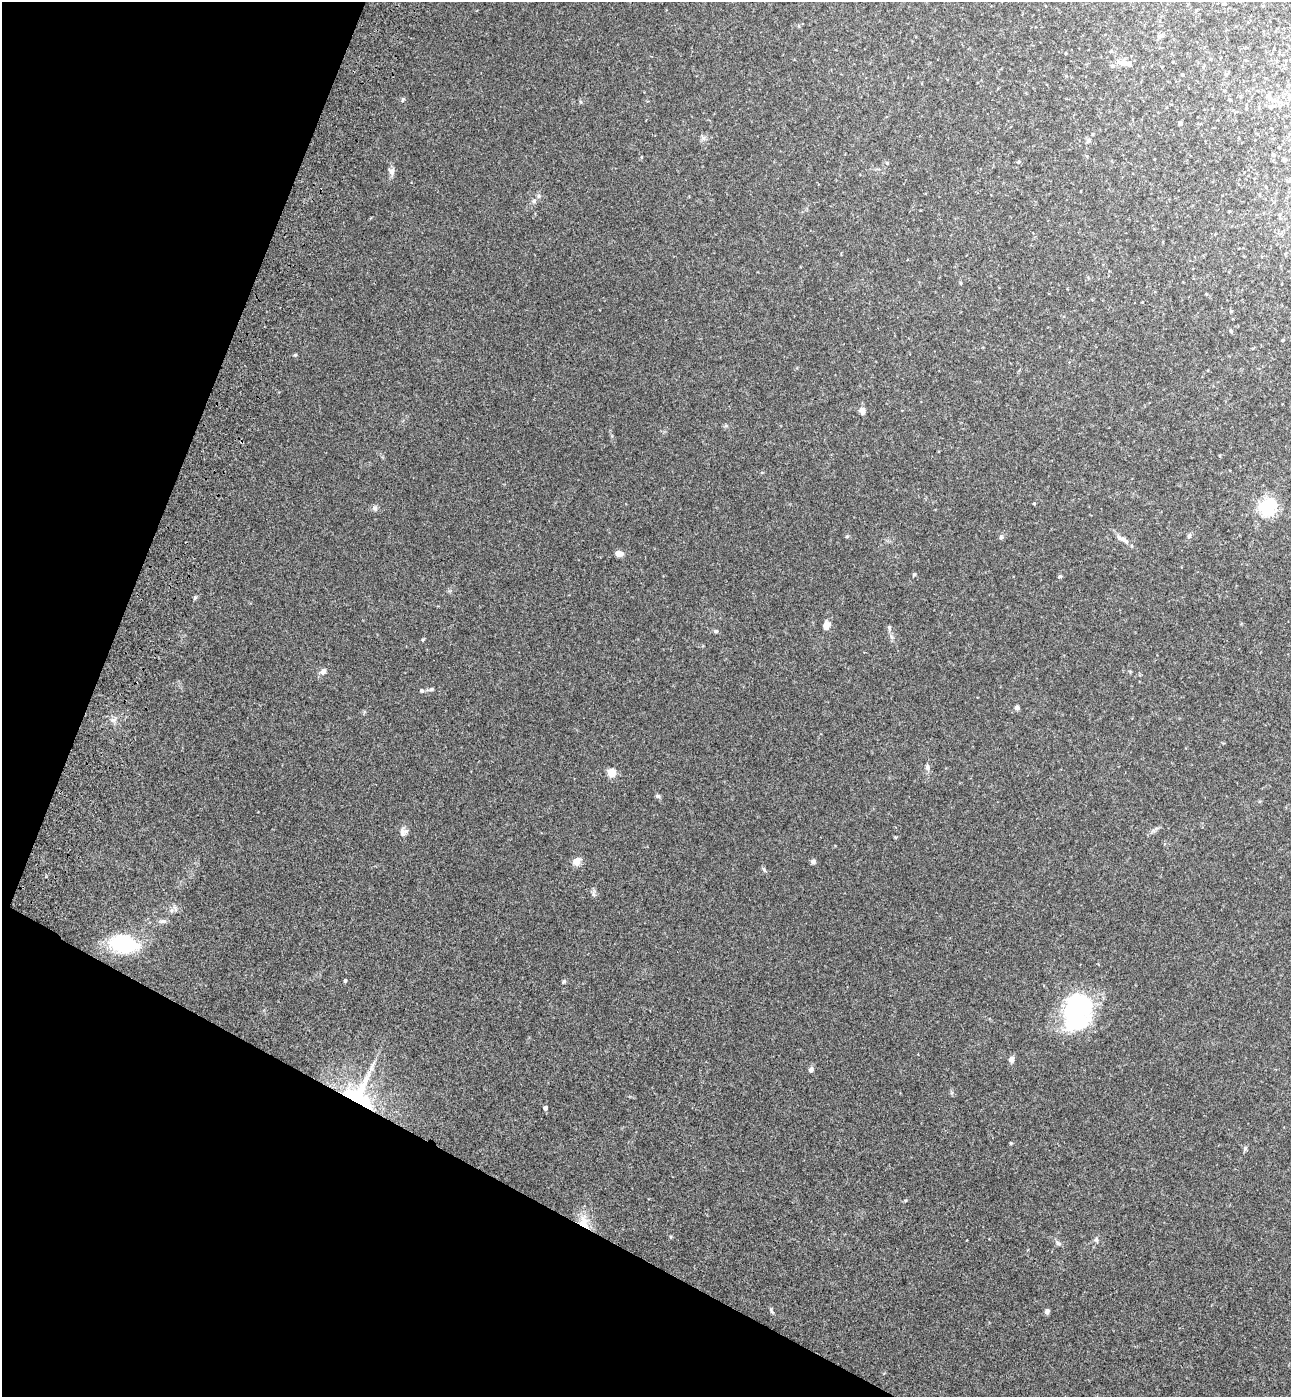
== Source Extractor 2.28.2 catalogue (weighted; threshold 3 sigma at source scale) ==
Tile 9 of 4 x 4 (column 1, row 3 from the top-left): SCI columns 393-1681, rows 1458-2852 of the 5802 x 5712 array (HDU 1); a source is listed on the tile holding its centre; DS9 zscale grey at full resolution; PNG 1293 x 1399 px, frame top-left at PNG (2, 2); no overlay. Shown black and unused: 21% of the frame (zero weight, under 3 of 4 exposures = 6% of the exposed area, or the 3 px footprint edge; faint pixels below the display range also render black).
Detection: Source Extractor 2.28.2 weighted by HDU 2 'WHT'; one run over the whole footprint, this tile lists its part. Background 0.0419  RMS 0.0055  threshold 0.0248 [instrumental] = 3 sigma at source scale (4.5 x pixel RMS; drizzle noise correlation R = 1.50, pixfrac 1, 0.05/0.05 arcsec/px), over >= 5 px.
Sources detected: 66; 1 inside a brighter object's white glare — not listed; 1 inside a brighter listed object's ellipse — not listed separately; the other 64 listed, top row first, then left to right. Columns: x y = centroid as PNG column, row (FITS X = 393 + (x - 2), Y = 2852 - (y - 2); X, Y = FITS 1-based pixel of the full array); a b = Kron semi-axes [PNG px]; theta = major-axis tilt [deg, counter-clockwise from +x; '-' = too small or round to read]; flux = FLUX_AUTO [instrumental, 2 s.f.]
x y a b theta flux
1263 6 4 3 - 0.41
1159 36 9 5 45 1.3
1111 51 5 4 - 0.49
1125 63 23 7 -11 4.8
1203 67 5 3 - 0.54
1182 75 4 3 - 0.74
1268 96 7 6 - 2
1230 100 5 3 - 0.46
1271 107 5 5 - 1.4
1246 108 4 4 - 0.48
1180 123 5 4 - 1.2
1088 141 6 5 - 0.93
1284 160 3 3 - 0.75
392 171 10 8 89 2
539 196 6 5 - 1
534 201 6 6 - 1.4
1280 216 9 3 -85 0.81
960 283 5 3 - 0.51
1231 311 5 4 - 0.58
295 355 5 4 - 0.54
862 411 7 6 - 3.1
1034 504 4 3 - 0.43
1267 506 6 6 - 190
375 508 9 7 -62 1.5
847 536 5 4 - 0.67
1189 536 8 5 63 1.1
1001 537 6 6 - 0.88
1123 539 22 6 -30 3.4
619 554 9 6 -4 2.7
1060 576 5 4 - 0.72
195 598 6 4 69 0.62
826 625 10 7 82 3.5
889 627 7 5 -76 0.99
716 631 7 5 14 0.9
422 640 4 4 - 0.67
323 671 8 6 54 2.4
431 689 7 5 17 1.1
422 690 5 5 - 0.81
1017 708 7 6 - 1.3
927 767 8 6 -69 1.5
611 773 6 6 - 9.2
658 796 7 5 -22 1.1
403 834 20 6 45 2.1
577 861 10 8 47 3.9
813 861 6 5 - 1.3
764 869 8 4 -71 0.84
593 893 12 4 88 1.3
175 908 10 4 -64 1.2
163 921 11 5 -2 1.6
123 944 25 16 -11 42
345 980 4 4 - 0.64
564 982 5 5 - 0.75
1077 1010 33 22 76 87
1011 1059 7 6 - 2.2
811 1070 6 5 - 1.8
357 1098 53 32 67 70
545 1108 4 4 - 2.1
1011 1143 4 4 - 0.5
1245 1148 7 5 89 1
584 1222 20 13 -64 9.1
1096 1239 7 5 -89 1.2
1058 1243 8 6 -33 1.4
771 1311 9 4 -55 0.96
1047 1312 6 5 - 1.4
Overlapping masked pixels (flux is a lower limit): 2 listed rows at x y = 357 1098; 584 1222
Unlisted compact peaks at least as high as the median listed source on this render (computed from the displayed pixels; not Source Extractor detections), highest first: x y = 914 574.